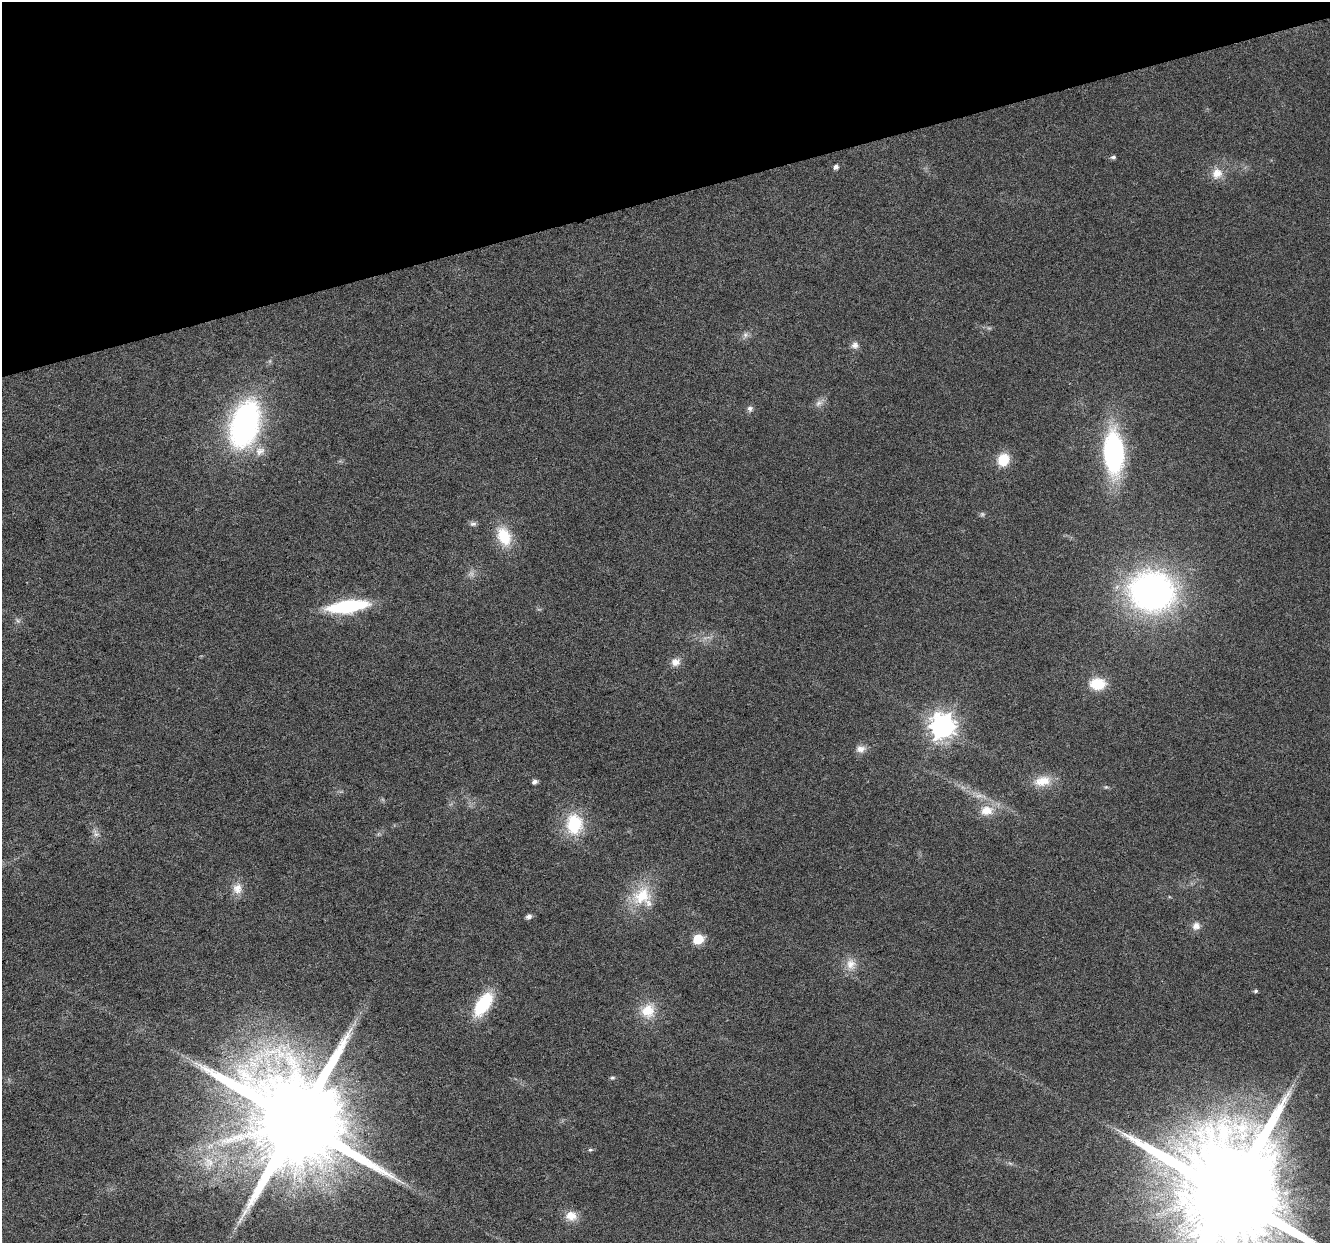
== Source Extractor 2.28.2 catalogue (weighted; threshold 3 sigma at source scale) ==
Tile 3 of 4 x 4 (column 3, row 1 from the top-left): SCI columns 2661-3988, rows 3831-5071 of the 5317 x 5130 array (HDU 1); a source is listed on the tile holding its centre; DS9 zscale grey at full resolution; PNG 1332 x 1245 px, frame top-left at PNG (2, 2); no overlay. Shown black and unused: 16% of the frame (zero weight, under 3 of 6 exposures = <1% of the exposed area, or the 3 px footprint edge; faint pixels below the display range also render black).
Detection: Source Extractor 2.28.2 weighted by HDU 2 'WHT'; one run over the whole footprint, this tile lists its part. Background 0.0256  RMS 0.0026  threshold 0.0107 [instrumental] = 3 sigma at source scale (4.09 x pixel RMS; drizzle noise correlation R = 1.36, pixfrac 0.8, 0.0396/0.0396 arcsec/px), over >= 5 px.
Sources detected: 44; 2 too faint to see at this stretch — not listed; the other 42 listed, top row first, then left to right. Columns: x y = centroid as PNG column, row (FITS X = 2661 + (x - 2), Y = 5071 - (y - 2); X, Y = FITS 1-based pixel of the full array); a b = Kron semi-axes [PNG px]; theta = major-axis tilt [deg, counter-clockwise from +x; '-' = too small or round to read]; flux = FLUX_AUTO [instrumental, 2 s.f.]
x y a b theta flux
1113 157 5 5 - 0.63
836 167 5 5 - 0.97
1217 173 15 13 47 3.1
745 335 7 6 - 0.77
855 345 10 9 - 1.2
819 403 12 7 35 1.3
750 408 8 7 - 0.81
245 424 43 24 73 66
260 451 15 11 27 2.6
1114 453 29 13 -87 58
1003 460 14 12 66 5.7
473 524 10 6 1 0.7
504 536 24 16 -67 8.1
1152 591 42 36 -10 85
347 606 32 10 8 27
18 621 7 4 -19 0.49
675 662 12 10 11 1.9
1097 684 16 11 -3 7
942 726 9 8 - 250
860 749 13 10 6 1.6
535 781 5 4 - 0.92
1042 781 23 13 12 4.6
1106 787 5 4 - 0.32
979 796 12 6 5 1.3
987 810 17 12 9 4.2
574 824 24 19 90 12
96 834 7 4 0 0.62
237 889 15 13 82 2.6
642 896 31 23 36 10
529 916 6 5 - 1
1196 926 10 9 - 1.6
698 939 6 6 - 15
851 964 17 14 -77 3
1256 991 4 4 - 0.45
483 1004 25 12 56 14
648 1011 20 19 - 5.7
612 1078 7 4 6 0.39
297 1122 26 23 -4 7100
590 1150 5 5 - 0.36
209 1162 16 12 -66 3.6
1229 1194 30 25 16 10000
571 1216 16 13 -10 3
Isophote crosses this tile's border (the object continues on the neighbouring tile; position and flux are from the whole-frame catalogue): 1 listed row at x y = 1229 1194